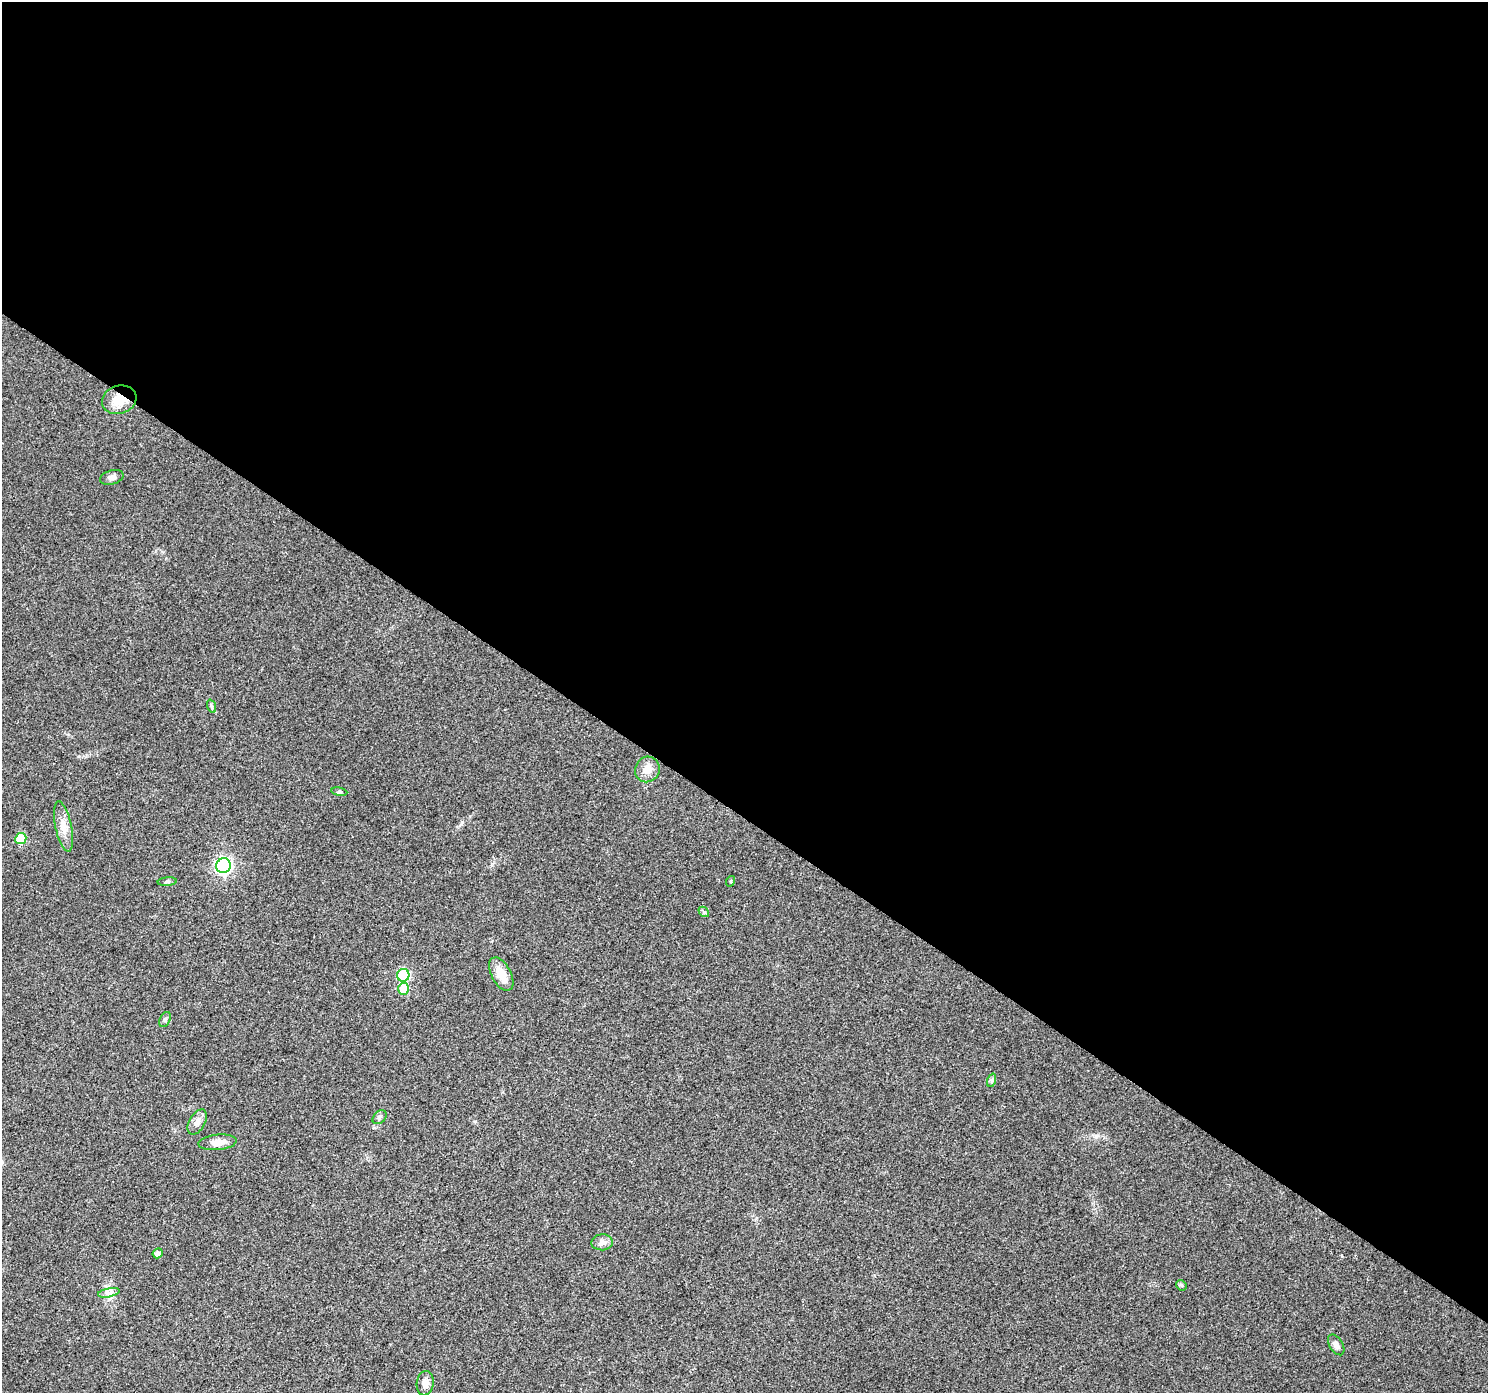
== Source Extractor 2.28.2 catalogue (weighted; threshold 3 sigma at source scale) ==
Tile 3 of 4 x 4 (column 3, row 1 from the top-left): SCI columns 2978-4463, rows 4424-5814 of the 5949 x 5997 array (HDU 1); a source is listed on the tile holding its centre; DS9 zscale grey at full resolution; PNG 1490 x 1395 px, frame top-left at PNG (2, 2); each listed source drawn as its Kron ellipse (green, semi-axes under 4 px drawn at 4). Shown black and unused: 59% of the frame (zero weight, under 2 of 3 exposures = <1% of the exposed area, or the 3 px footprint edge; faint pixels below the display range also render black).
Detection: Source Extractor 2.28.2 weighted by HDU 2 'WHT'; one run over the whole footprint, this tile lists its part. Background 0.0542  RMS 0.006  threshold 0.027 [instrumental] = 3 sigma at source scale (4.5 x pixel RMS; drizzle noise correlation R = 1.50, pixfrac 1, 0.0396/0.0396 arcsec/px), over >= 5 px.
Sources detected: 25; all 25 listed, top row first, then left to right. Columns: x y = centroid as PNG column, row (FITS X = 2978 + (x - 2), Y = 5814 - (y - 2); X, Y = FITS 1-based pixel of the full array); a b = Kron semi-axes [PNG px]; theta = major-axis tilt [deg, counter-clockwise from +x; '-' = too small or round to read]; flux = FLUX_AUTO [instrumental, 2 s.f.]
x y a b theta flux
119 400 17 14 18 11
112 477 12 7 15 2.5
211 706 7 4 -71 0.89
647 769 13 12 - 5.9
339 792 8 4 -8 0.97
64 827 26 8 -78 6.5
21 839 5 5 - 19
223 866 7 7 - 170
731 881 5 3 - 0.6
167 882 10 4 5 1.1
704 912 6 4 -43 0.91
501 974 18 9 -61 10
403 975 6 6 - 48
404 989 6 5 - 17
165 1019 8 5 62 1.2
992 1080 7 4 71 1
379 1117 8 5 43 1.4
197 1122 14 8 59 3.3
218 1142 19 7 6 5.6
602 1242 10 8 3 3.1
158 1253 5 4 - 2.9
1181 1285 6 4 -45 0.8
109 1293 11 3 11 1.7
1336 1345 11 6 -58 2.7
425 1383 12 8 81 3.5
Overlapping masked pixels (flux is a lower limit): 1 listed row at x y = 119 400
Unlisted compact peaks at least as high as the median listed source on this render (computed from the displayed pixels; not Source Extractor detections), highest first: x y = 1096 1136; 475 1121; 462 822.